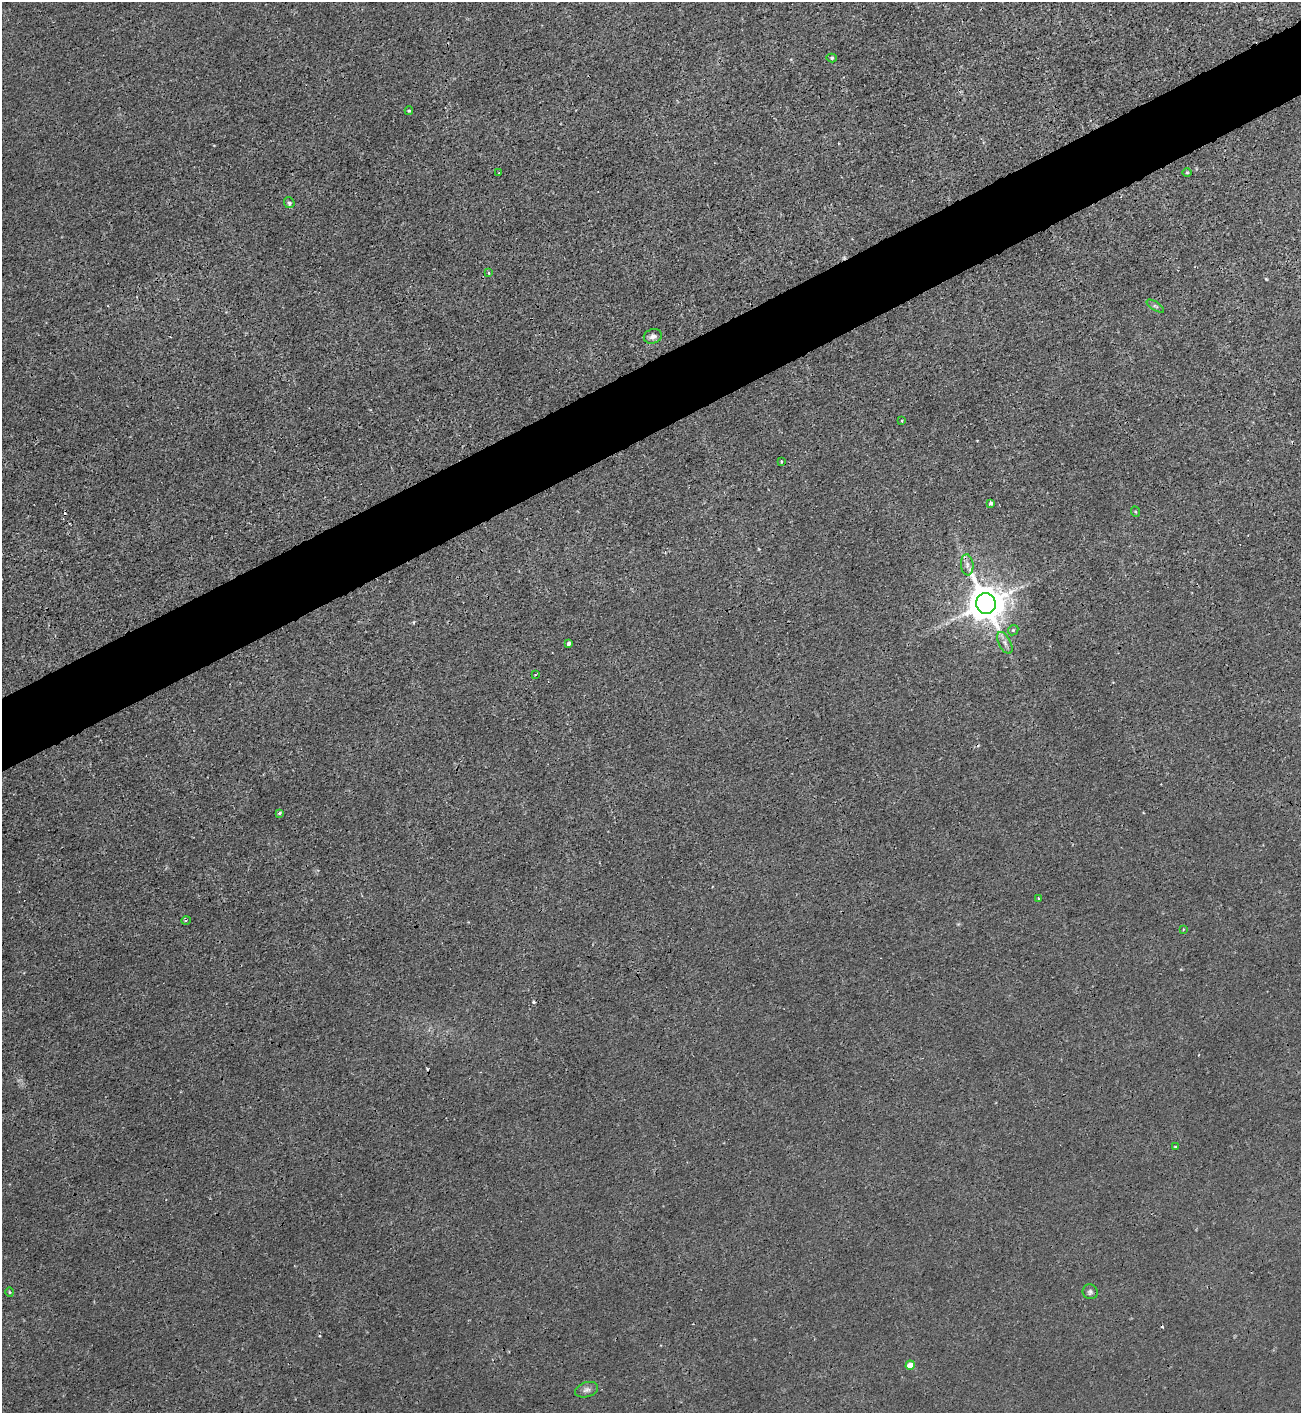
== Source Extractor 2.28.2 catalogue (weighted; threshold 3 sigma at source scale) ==
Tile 10 of 4 x 4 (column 2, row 3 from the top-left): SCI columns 1459-2757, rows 1422-2832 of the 5650 x 5664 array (HDU 1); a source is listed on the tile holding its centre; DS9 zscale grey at full resolution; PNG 1303 x 1415 px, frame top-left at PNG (2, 2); each listed source drawn as its Kron ellipse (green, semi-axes under 4 px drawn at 4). Shown black and unused: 5% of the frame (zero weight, under 3 of 4 exposures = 1% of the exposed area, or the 3 px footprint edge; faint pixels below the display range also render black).
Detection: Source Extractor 2.28.2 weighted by HDU 2 'WHT'; one run over the whole footprint, this tile lists its part. Background 0.00361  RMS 0.0025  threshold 0.0113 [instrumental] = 3 sigma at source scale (4.5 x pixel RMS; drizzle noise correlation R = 1.50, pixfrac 1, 0.05/0.05 arcsec/px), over >= 5 px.
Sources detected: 32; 5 cosmic-ray / hot-pixel residue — neither listed nor drawn; the other 27 listed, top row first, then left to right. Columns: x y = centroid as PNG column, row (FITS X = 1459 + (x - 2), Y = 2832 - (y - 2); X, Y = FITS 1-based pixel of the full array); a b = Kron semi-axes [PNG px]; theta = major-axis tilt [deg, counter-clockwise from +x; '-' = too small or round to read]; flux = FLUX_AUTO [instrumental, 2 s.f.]
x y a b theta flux
832 58 5 4 - 0.41
409 111 4 4 - 0.33
499 173 3 2 - 0.22
1187 173 5 3 - 0.23
289 203 5 5 - 0.65
489 273 4 2 - 0.2
1155 306 10 4 -33 0.53
653 336 9 7 18 1.1
902 421 3 2 - 0.19
781 462 3 2 - 0.37
991 503 3 3 - 1.6
1136 512 5 3 - 0.22
967 565 10 6 -84 1.2
986 603 10 9 - 730
1013 630 6 4 44 0.38
569 643 4 3 - 0.65
1005 643 12 6 -63 1.1
535 675 4 2 - 0.17
280 813 3 3 - 0.41
1038 898 3 2 - 0.2
186 920 4 3 - 0.32
1183 929 4 2 - 0.22
1175 1147 3 2 - 0.24
10 1292 4 3 - 0.26
1090 1292 8 7 - 0.67
910 1365 4 4 - 3.5
587 1390 12 7 17 1.1
Overlapping masked pixels (flux is a lower limit): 1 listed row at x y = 986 603
Unlisted compact peaks at least as high as the median listed source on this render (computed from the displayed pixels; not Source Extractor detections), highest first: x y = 1266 279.